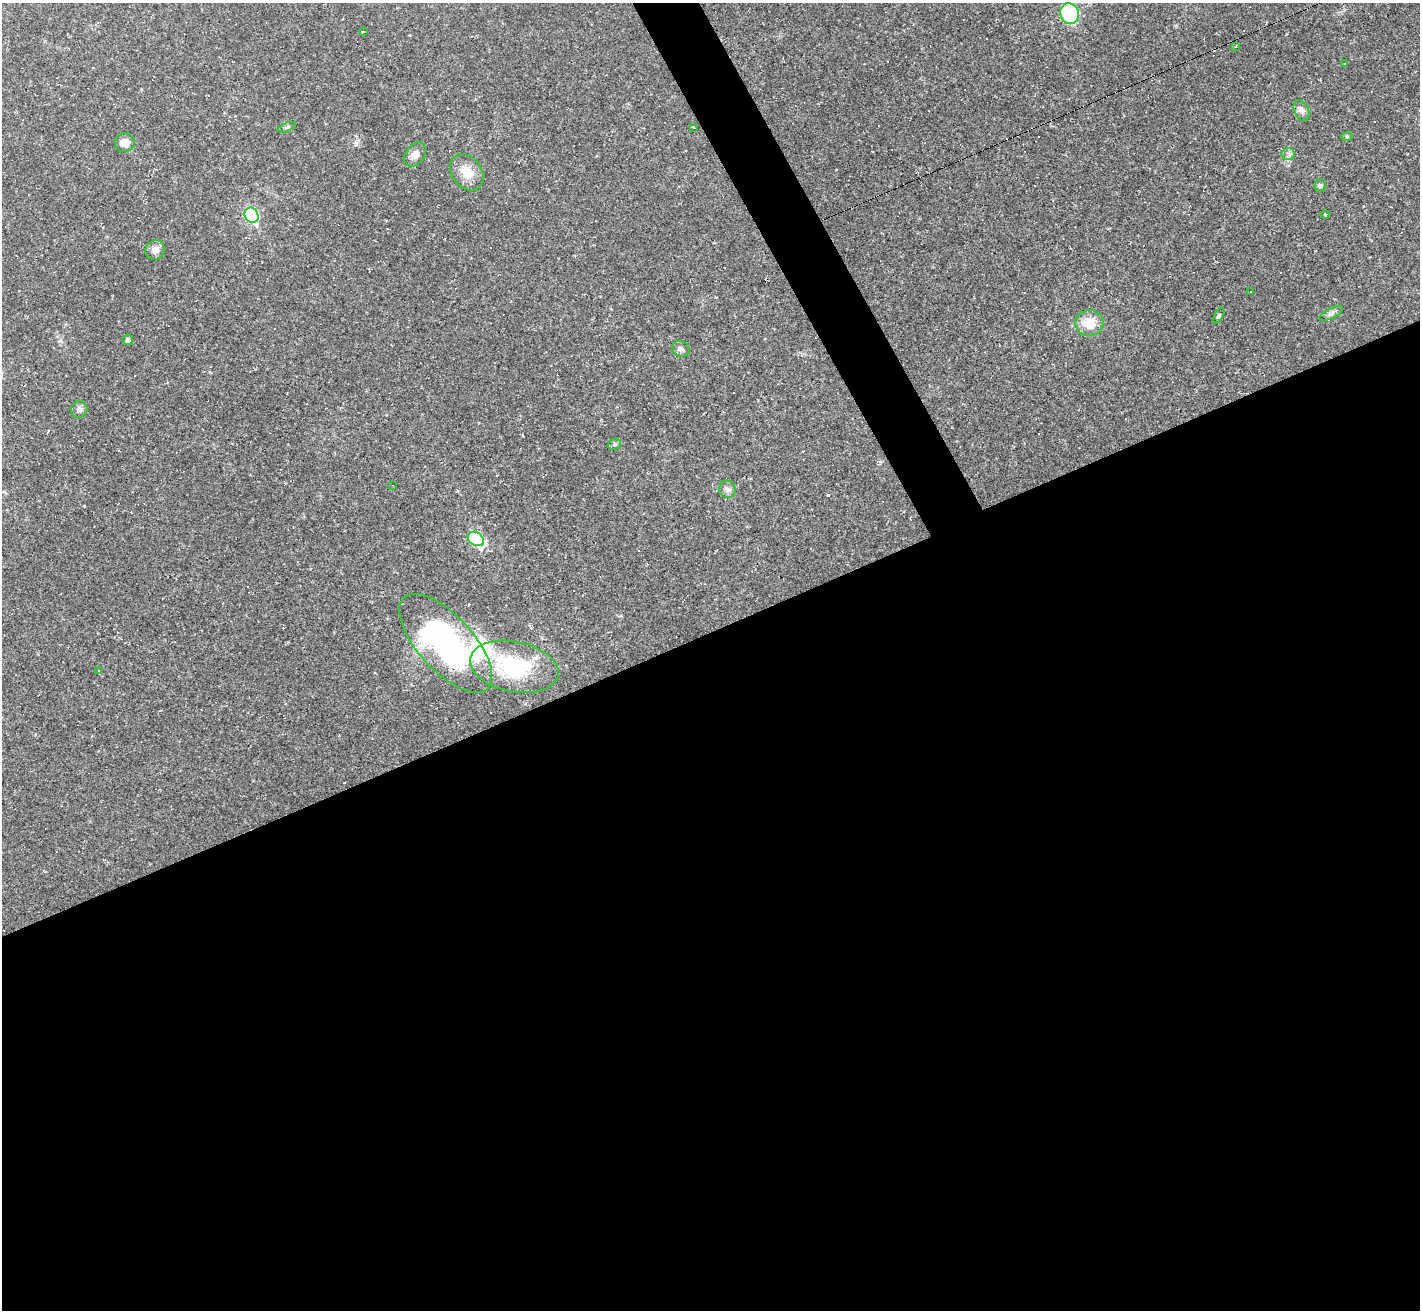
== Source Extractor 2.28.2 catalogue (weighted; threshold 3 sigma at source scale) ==
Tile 15 of 4 x 4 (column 3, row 4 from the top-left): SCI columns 2839-4256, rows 284-1591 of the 5675 x 5664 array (HDU 1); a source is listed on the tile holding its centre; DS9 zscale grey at full resolution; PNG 1422 x 1312 px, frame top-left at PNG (2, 3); each listed source drawn as its Kron ellipse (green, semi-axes under 4 px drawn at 4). Shown black and unused: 54% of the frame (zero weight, under 2 of 3 exposures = <1% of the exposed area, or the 3 px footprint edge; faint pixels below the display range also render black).
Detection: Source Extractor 2.28.2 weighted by HDU 2 'WHT'; one run over the whole footprint, this tile lists its part. Background 0.0411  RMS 0.0068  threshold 0.0304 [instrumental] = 3 sigma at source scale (4.5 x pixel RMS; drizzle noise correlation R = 1.50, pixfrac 1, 0.05/0.05 arcsec/px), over >= 5 px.
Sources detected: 59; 28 cosmic-ray / hot-pixel residue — neither listed nor drawn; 1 inside a brighter listed object's ellipse — not listed separately; the other 30 listed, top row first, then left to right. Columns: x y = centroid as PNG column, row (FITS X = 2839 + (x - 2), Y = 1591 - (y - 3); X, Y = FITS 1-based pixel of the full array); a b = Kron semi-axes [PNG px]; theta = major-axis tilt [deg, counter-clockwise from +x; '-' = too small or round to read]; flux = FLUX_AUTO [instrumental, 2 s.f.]
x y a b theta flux
1070 14 10 9 - 51
363 32 3 3 - 5.7
1236 46 3 2 - 0.53
1345 63 3 2 - 0.8
1302 111 11 7 -65 2.7
287 127 9 4 21 1.4
693 127 3 3 - 0.67
1347 136 6 4 0 0.76
125 143 10 9 - 6.4
1288 154 7 6 - 2
415 155 13 9 54 4.2
467 172 20 14 -54 11
1320 185 6 6 - 1.3
1325 214 4 3 - 0.6
251 215 8 6 -57 77
155 250 10 9 - 4.6
1250 292 3 2 - 0.97
1331 313 13 5 28 2.3
1219 316 8 4 60 1.8
1089 323 14 13 - 13
128 340 5 5 - 2.1
681 349 9 7 -25 2.4
79 409 8 8 - 2.7
614 444 7 5 23 1.3
393 486 2 2 - 0.39
727 489 8 8 - 2.8
476 539 8 6 -31 62
446 643 62 27 -48 160
514 667 45 25 -11 57
98 670 3 3 - 0.68
Unlisted compact peaks at least as high as the median listed source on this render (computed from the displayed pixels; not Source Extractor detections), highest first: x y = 828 495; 356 144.